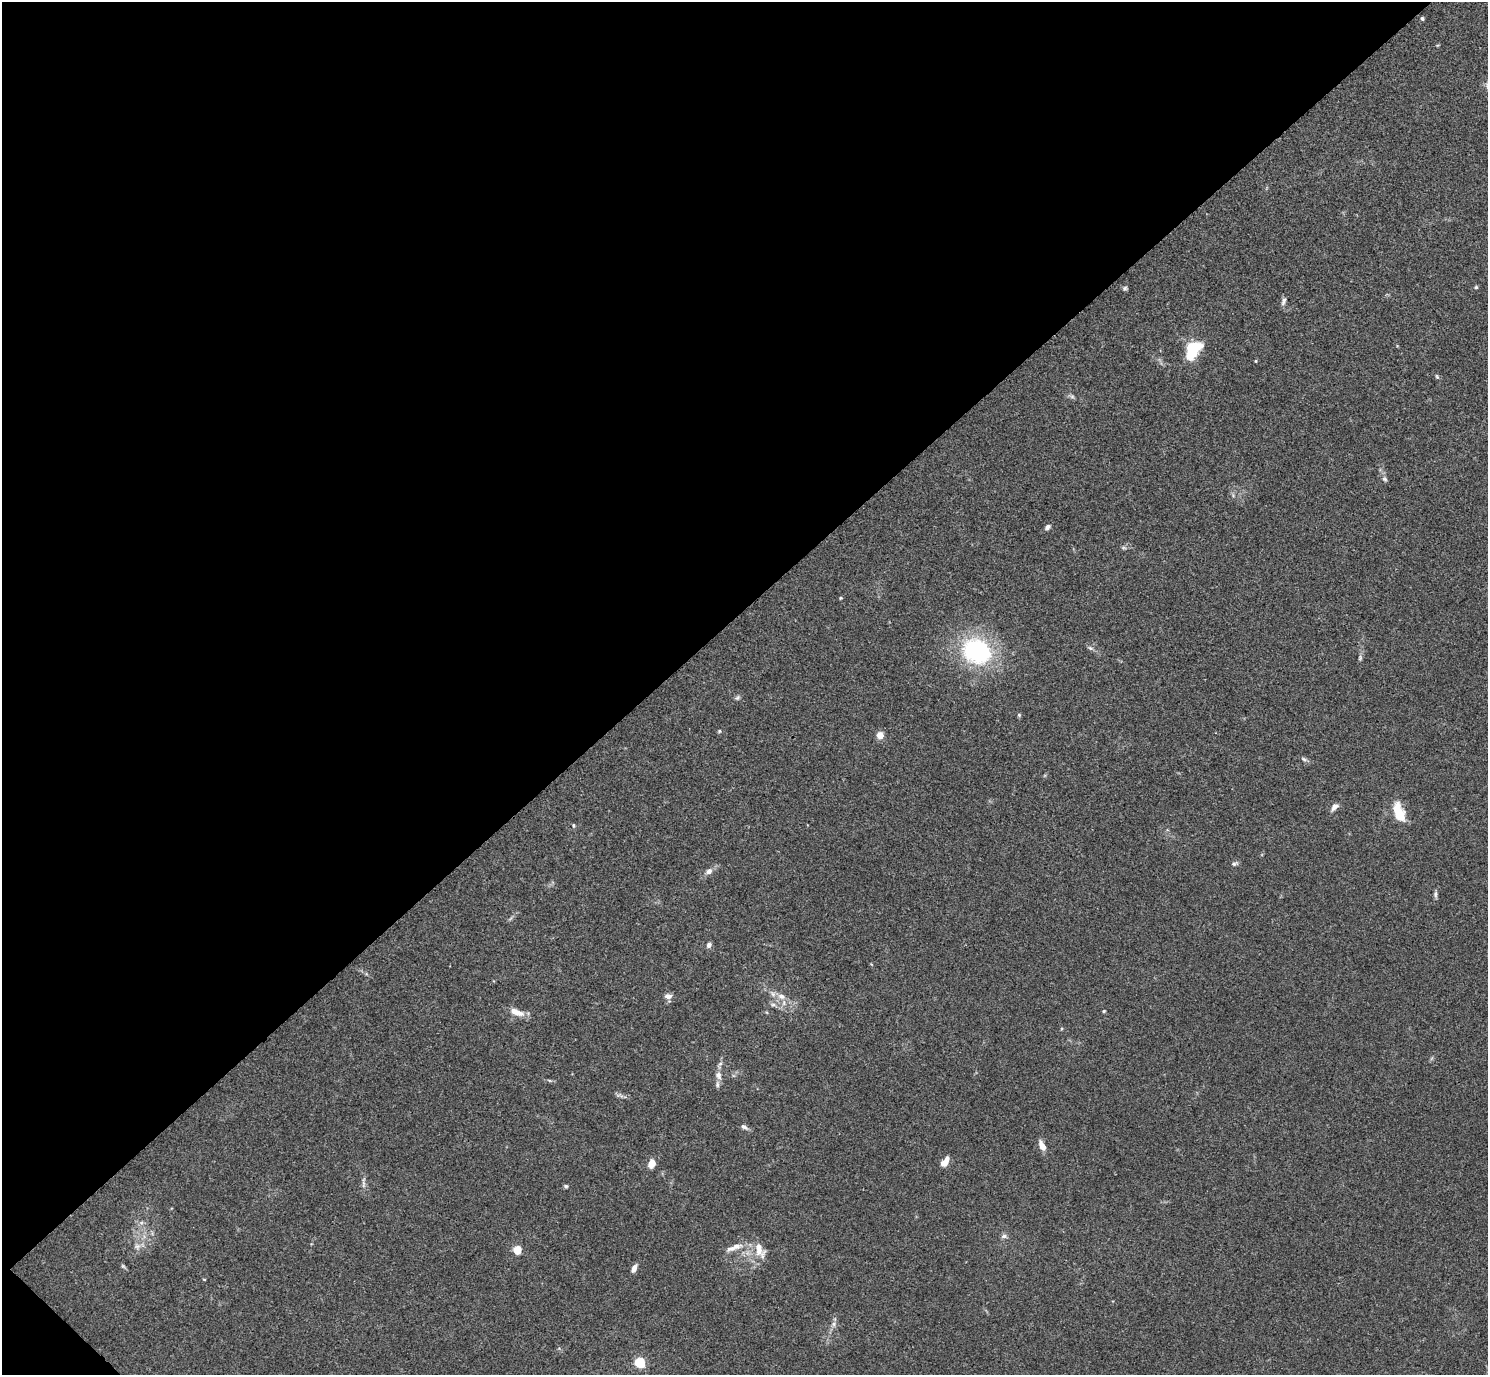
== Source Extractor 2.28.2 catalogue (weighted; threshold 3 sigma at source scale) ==
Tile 5 of 4 x 4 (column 1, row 2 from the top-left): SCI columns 44-1529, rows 2944-4316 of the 6029 x 6028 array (HDU 1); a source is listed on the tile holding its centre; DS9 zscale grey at full resolution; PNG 1490 x 1377 px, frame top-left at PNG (2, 2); no overlay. Shown black and unused: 45% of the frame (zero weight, under 3 of 4 exposures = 5% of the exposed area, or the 3 px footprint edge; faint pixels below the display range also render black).
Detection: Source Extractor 2.28.2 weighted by HDU 2 'WHT'; one run over the whole footprint, this tile lists its part. Background 0.0522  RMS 0.0045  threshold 0.0202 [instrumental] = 3 sigma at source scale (4.5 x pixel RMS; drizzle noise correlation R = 1.50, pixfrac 1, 0.05/0.05 arcsec/px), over >= 5 px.
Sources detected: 54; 3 inside a brighter listed object's ellipse — not listed separately; the other 51 listed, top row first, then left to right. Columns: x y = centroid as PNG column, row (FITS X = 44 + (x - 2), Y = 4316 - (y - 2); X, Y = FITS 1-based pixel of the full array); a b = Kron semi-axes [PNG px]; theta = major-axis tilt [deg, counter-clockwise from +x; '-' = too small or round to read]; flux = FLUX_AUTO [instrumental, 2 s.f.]
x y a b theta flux
1422 18 4 4 - 0.88
1476 287 4 4 - 0.55
1125 288 7 5 32 0.78
1284 301 12 5 68 1.4
1192 349 16 11 63 23
1256 361 4 3 - 0.39
1437 376 7 4 -69 0.59
1072 397 7 4 -1 0.87
1384 479 7 5 -40 0.93
1047 527 7 5 36 1.4
1124 548 7 4 -18 0.69
841 598 4 4 - 0.45
1090 648 8 5 -25 0.97
977 651 24 20 -28 62
1360 658 7 5 71 0.82
737 697 8 5 35 0.9
1019 715 5 5 - 0.61
719 731 5 4 - 0.52
880 735 6 6 - 4.5
1304 759 8 5 -36 0.96
1335 807 11 7 48 2.2
1399 812 22 11 -70 11
573 825 7 3 -89 0.55
1234 864 8 6 15 1.1
709 871 8 7 - 2.1
1435 894 9 5 90 1.1
709 945 6 5 - 1.5
668 996 8 6 1 2.3
781 996 12 8 -21 3.3
773 1005 7 5 38 1.1
1104 1011 4 3 - 0.45
516 1012 18 7 -20 5.2
720 1064 6 4 19 0.75
719 1075 12 8 -81 2.6
549 1080 6 4 -19 0.57
744 1127 12 5 -33 1.4
1042 1146 9 5 -63 5
945 1162 10 5 54 5
652 1164 8 7 - 4.8
363 1184 11 4 -85 1.3
566 1186 6 5 - 0.71
1004 1236 9 6 1 1.2
137 1246 8 7 - 1.8
736 1246 16 8 9 3.5
517 1250 5 5 - 18
759 1251 23 13 -37 7.1
123 1266 7 4 -45 0.69
634 1268 10 5 66 2.2
204 1279 4 3 - 0.38
834 1324 6 6 - 1.3
640 1362 5 5 - 40